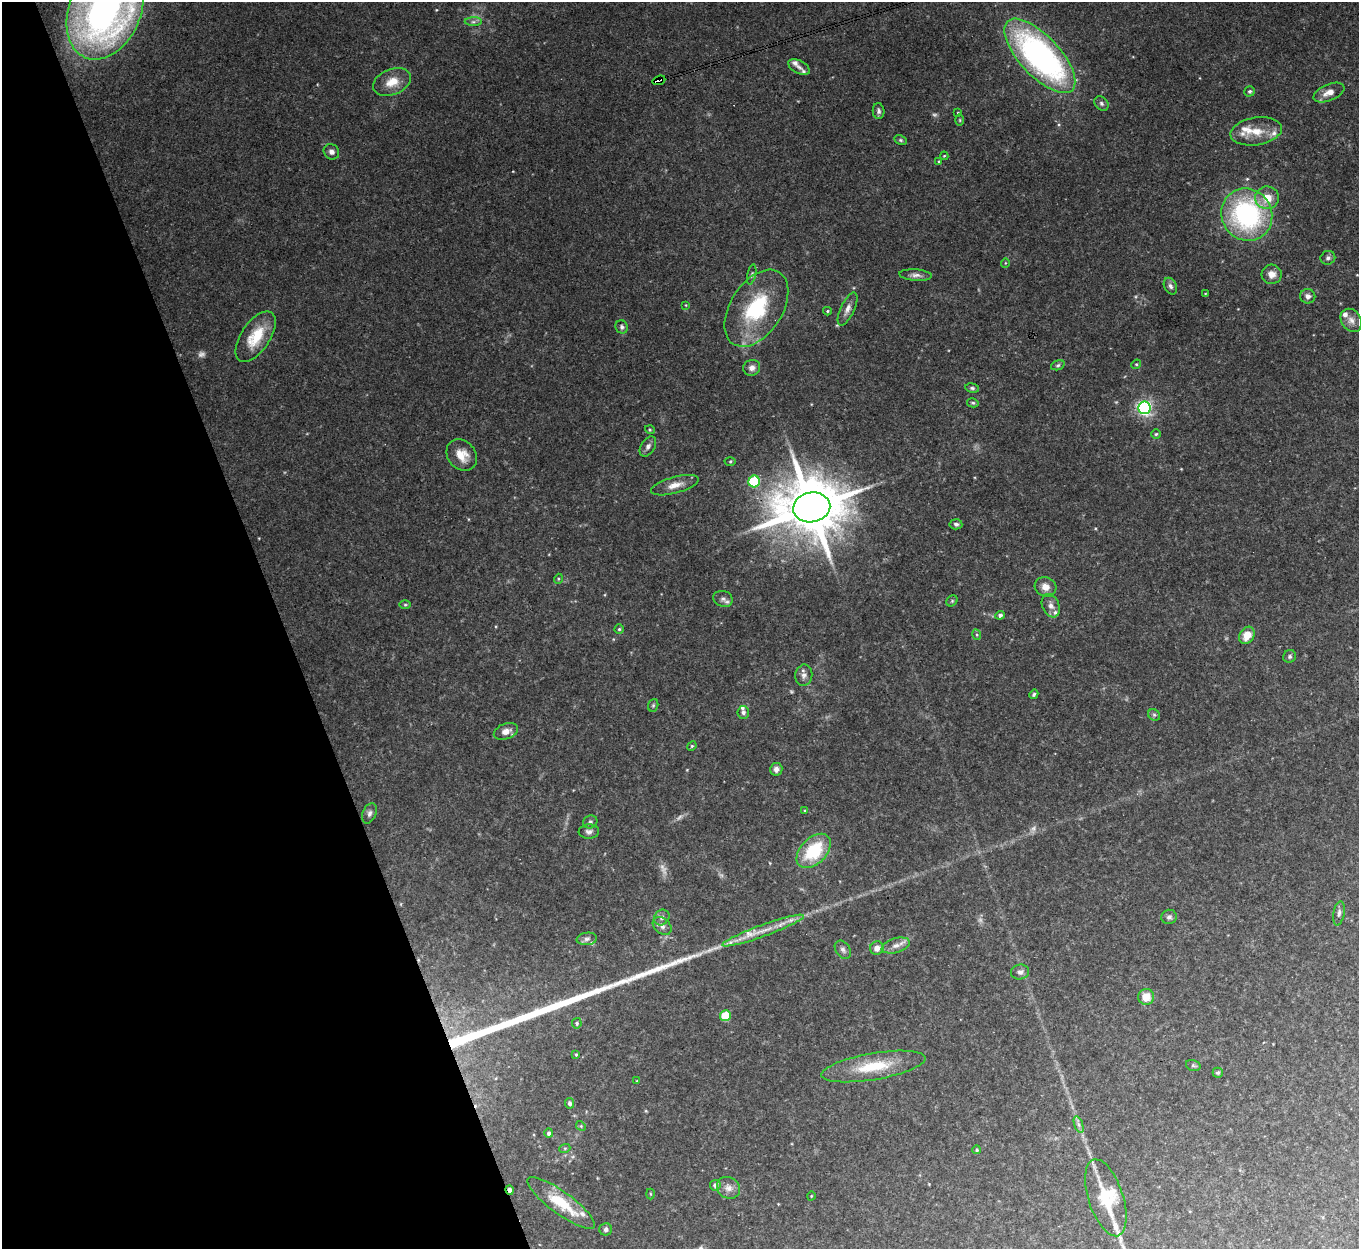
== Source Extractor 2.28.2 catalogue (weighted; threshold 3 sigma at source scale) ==
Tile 5 of 4 x 4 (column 1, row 2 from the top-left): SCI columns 1-1357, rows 2645-3891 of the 5431 x 5414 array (HDU 1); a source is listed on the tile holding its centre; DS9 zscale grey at full resolution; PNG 1361 x 1251 px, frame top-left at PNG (2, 2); each listed source drawn as its Kron ellipse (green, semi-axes under 4 px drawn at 4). Shown black and unused: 21% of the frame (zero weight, under 3 of 4 exposures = <1% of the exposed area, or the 3 px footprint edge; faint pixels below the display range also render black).
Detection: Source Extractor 2.28.2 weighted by HDU 2 'WHT'; one run over the whole footprint, this tile lists its part. Background 0.0749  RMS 0.0065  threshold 0.0291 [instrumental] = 3 sigma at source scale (4.5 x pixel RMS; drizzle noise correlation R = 1.50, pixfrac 1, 0.05/0.05 arcsec/px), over >= 5 px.
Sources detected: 130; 8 too faint to see at this stretch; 3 long thin detections or spike segments (spike, bleed or trail) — neither listed nor drawn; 14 inside a brighter listed object's ellipse — not listed separately; the other 105 listed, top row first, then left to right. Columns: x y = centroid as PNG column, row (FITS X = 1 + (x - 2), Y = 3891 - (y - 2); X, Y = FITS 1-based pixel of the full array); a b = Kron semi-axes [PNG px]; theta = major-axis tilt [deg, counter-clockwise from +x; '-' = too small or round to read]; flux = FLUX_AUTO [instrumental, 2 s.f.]
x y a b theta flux
105 11 51 35 67 330
473 22 8 4 1 1.8
1040 56 47 20 -47 200
799 67 12 6 -28 2.4
659 80 6 4 20 72
392 82 20 12 22 11
1250 91 5 5 - 1.1
1329 93 16 8 23 5.9
1101 103 8 6 -47 1.6
879 111 8 6 -85 1.8
958 113 3 3 - 0.61
960 120 5 3 - 0.66
1256 131 26 14 9 14
900 140 6 4 -27 0.99
331 152 8 7 - 2.6
944 156 4 4 - 0.63
939 161 4 3 - 0.63
1267 198 12 11 - 11
1247 215 26 25 - 110
1328 258 7 7 - 1.9
1005 263 5 3 - 0.49
752 274 10 4 78 1.2
1272 274 10 9 - 4.9
916 275 16 5 -4 3.2
1170 286 8 6 -64 2.2
1205 293 4 2 - 0.45
1308 296 7 7 - 3.1
686 305 4 3 - 0.46
756 308 43 26 57 53
847 309 18 7 65 4.1
827 311 4 4 - 0.75
1351 320 12 9 -54 4.5
622 327 7 6 - 1.8
256 337 29 14 56 21
1136 364 5 4 - 0.82
1058 365 7 4 19 1.3
752 368 8 8 - 3.3
972 388 7 4 -10 1.3
973 403 6 4 -14 1
1144 408 6 6 - 190
650 430 5 3 - 0.73
1156 434 5 4 - 0.83
648 446 11 7 58 2.6
462 455 17 14 -48 10
730 462 5 3 - 0.86
754 481 6 5 - 49
675 485 24 8 16 7
812 507 19 15 11 5800
956 524 6 5 - 1.6
558 579 5 3 - 0.62
1046 587 11 9 -25 5.3
723 599 10 8 -18 2.5
952 601 6 5 - 0.98
405 605 6 4 0 0.92
1051 606 12 8 -67 3.9
1000 615 5 4 - 1.8
619 629 5 4 - 1
977 635 5 3 - 0.82
1247 635 9 7 56 9.6
1290 656 7 6 - 1.5
804 675 10 8 82 3.1
1034 694 5 4 - 1.1
653 705 6 5 - 1.1
743 712 6 6 - 2.1
1154 715 6 5 - 1.2
506 731 12 7 20 4.7
692 746 5 4 - 0.81
776 769 6 6 - 2.5
805 811 4 3 - 0.61
369 813 11 6 68 2.4
590 822 7 6 - 1.7
589 832 10 7 3 2.5
814 851 20 13 45 35
1339 913 12 5 80 2.4
662 917 8 7 - 2.3
1169 917 8 7 - 1.9
662 926 11 7 -41 3.1
763 930 43 5 20 12
587 939 10 6 8 2
896 946 14 7 16 4.6
877 948 7 6 - 4.6
843 950 10 7 -54 2.3
1020 972 9 7 14 2.8
1146 997 8 8 - 8.3
725 1016 5 5 - 28
577 1023 5 4 - 1.1
576 1055 4 3 - 0.76
1193 1065 7 5 -17 1.2
873 1066 53 13 10 28
1218 1073 5 5 - 1.3
637 1081 3 3 - 0.72
570 1103 5 4 - 1.8
1079 1124 9 4 -71 1.8
581 1126 5 4 - 0.95
549 1133 5 4 - 1.7
565 1148 5 3 - 0.73
977 1150 4 4 - 1
715 1185 5 5 - 2.5
728 1188 12 10 -34 4.7
510 1190 5 3 - 2.6
650 1194 5 3 - 0.61
811 1196 4 3 - 0.5
1106 1198 40 17 -72 24
561 1203 41 11 -36 27
606 1229 6 6 - 1.8
Overlapping masked pixels (flux is a lower limit): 2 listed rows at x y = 659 80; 510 1190
Isophote crosses this tile's border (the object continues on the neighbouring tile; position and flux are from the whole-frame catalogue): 1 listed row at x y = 105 11